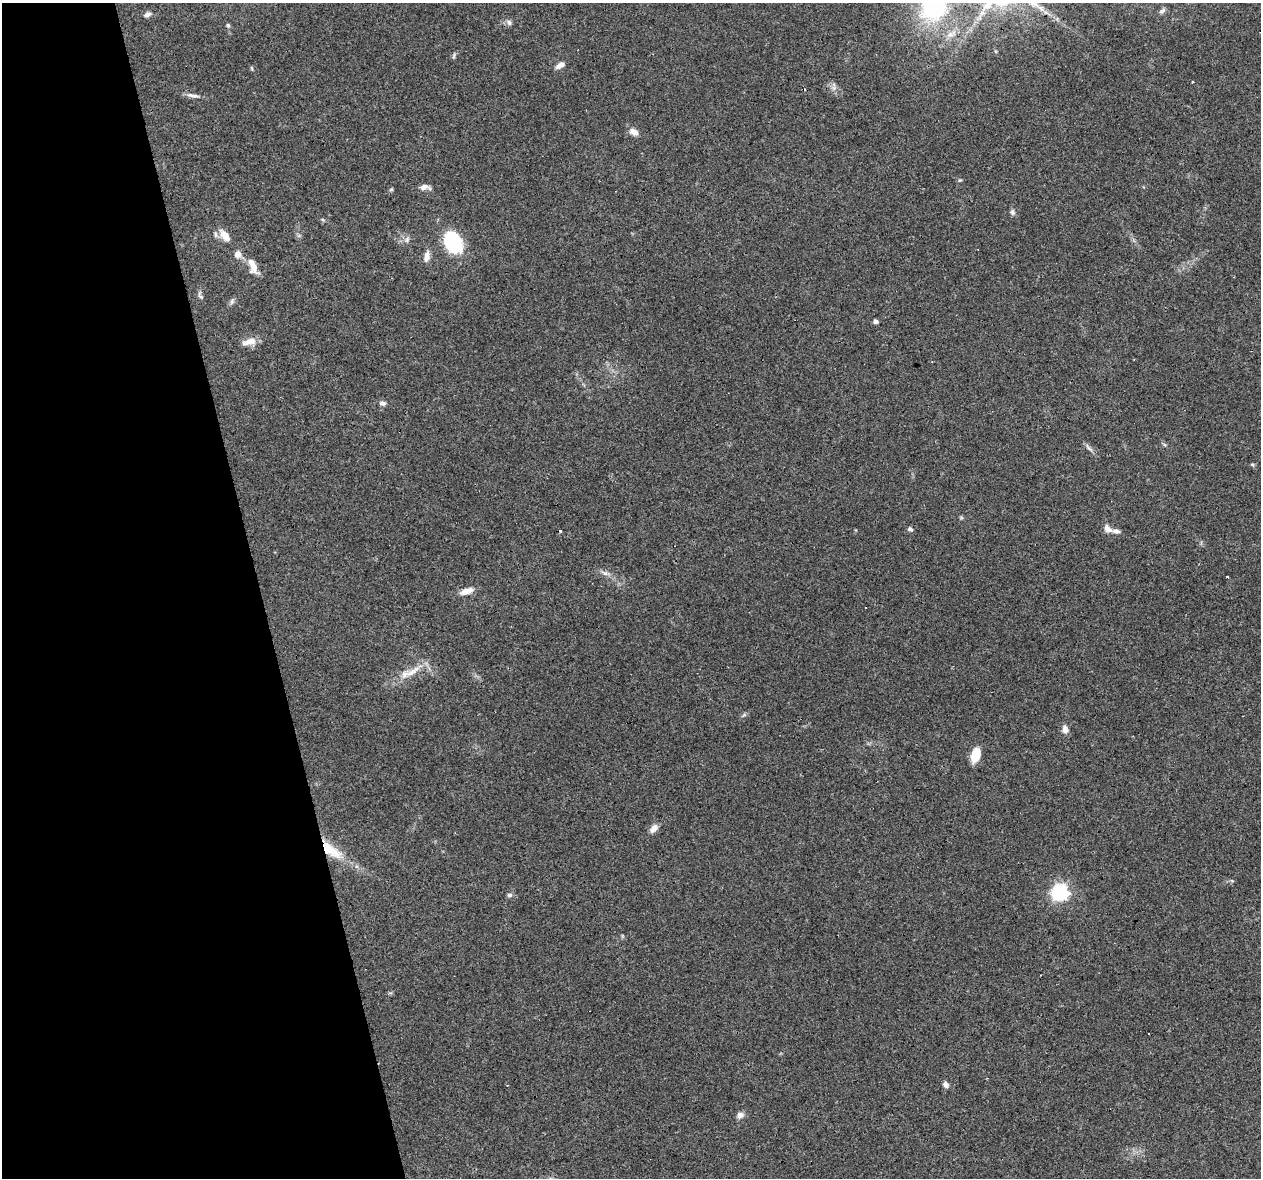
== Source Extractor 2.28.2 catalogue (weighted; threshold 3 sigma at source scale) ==
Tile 5 of 4 x 4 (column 1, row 2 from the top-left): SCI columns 1-1259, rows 2438-3613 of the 5036 x 4824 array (HDU 1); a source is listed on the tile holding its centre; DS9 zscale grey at full resolution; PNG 1263 x 1180 px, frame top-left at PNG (2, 3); no overlay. Shown black and unused: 21% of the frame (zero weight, under 3 of 4 exposures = <1% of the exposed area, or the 3 px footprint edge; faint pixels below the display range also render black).
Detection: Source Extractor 2.28.2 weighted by HDU 2 'WHT'; one run over the whole footprint, this tile lists its part. Background 0.102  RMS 0.0062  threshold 0.0279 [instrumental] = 3 sigma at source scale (4.5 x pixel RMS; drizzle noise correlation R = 1.50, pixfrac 1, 0.0396/0.0396 arcsec/px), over >= 5 px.
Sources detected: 52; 3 cosmic-ray / hot-pixel residue — not listed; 2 inside a brighter listed object's ellipse — not listed separately; the other 47 listed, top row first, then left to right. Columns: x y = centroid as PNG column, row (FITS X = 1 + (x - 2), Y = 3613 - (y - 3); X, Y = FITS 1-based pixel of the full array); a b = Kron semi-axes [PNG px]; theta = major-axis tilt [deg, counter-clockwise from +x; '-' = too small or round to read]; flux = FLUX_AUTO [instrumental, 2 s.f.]
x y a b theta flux
934 6 34 28 61 72
1162 11 11 5 34 1.7
147 14 9 6 23 2.1
509 22 9 6 -51 1.8
228 25 5 4 - 1.1
950 35 11 7 25 3.6
454 56 8 3 77 0.96
560 65 12 6 33 3.3
251 68 6 3 -70 0.68
1193 82 3 2 - 0.76
834 88 7 4 -72 1.6
191 95 12 5 -5 2.5
634 132 10 7 -28 4.5
960 180 5 5 - 0.78
424 187 12 7 15 3.1
391 189 5 4 - 0.79
1012 212 8 6 -80 1.6
323 220 6 4 -19 0.78
224 235 13 9 -47 6.9
407 239 9 5 64 1.8
453 242 19 13 -63 55
238 254 8 7 - 4
427 256 13 7 78 4
253 266 21 9 -69 7.3
200 296 12 5 -53 1.5
232 302 8 5 -85 1.4
875 321 5 4 - 1.9
249 342 20 8 14 6
382 403 8 6 -16 2
1089 448 15 4 -46 2.1
1252 464 5 5 - 0.83
910 529 6 5 - 1.5
1108 529 14 9 -36 3.8
605 573 9 6 -17 2.3
1227 577 3 2 - 1
467 591 16 7 17 6.2
865 608 3 2 - 0.59
411 672 36 10 34 11
1065 729 10 7 -81 3.8
975 755 14 8 74 13
653 829 12 7 49 3.8
331 850 35 13 -35 19
1060 892 7 7 - 160
509 895 7 5 -1 1.4
1040 975 3 2 - 0.37
946 1085 9 7 -56 2
740 1115 9 7 19 3.1
Overlapping masked pixels (flux is a lower limit): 1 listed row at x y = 331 850
Isophote crosses this tile's border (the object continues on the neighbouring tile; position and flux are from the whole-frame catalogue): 1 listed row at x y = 934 6